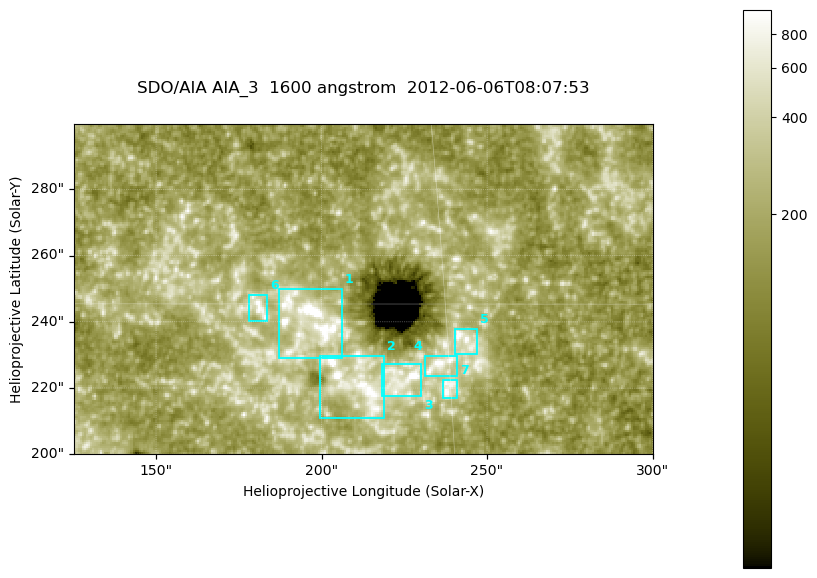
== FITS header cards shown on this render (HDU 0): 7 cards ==
TELESCOP= 'SDO/AIA '
INSTRUME= 'AIA_3   '
WAVELNTH=                 1600
WAVEUNIT= 'angstrom'
DATE-OBS= '2012-06-06T08:07:53.12'
CTYPE1  = 'HPLN-TAN'
CTYPE2  = 'HPLT-TAN'

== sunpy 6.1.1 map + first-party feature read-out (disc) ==
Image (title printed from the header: SDO/AIA AIA_3  1600 angstrom  2012-06-06T08:07:53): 287 x 164 px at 0.609 arcsec/px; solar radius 946 arcsec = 1552 px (partial field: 0.6% of the solar disc is inside the frame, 100% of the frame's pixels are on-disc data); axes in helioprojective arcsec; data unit not stated in the header (colour bar unlabelled)
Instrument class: DISC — disc imager (sunpy class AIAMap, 1600 A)
Bright regions (active regions / flare kernels): reference = the on-disc median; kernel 3 px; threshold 5 sigma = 330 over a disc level ~184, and >= 1.15x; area >= 47 px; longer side >= 3 px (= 1.8 arcsec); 7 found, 7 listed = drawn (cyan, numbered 1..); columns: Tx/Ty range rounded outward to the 2 arcsec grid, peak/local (2 s.f.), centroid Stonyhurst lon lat
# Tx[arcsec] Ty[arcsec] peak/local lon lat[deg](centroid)
1 186..206 228..250 11 +12 +15
2 198..220 210..230 6.9 +13 +13
3 218..230 216..228 8.2 +14 +14
4 230..242 224..230 7 +15 +14
5 240..248 230..238 5.4 +15 +14
6 178..184 240..248 4.9 +11 +15
7 236..242 216..224 4.9 +15 +13